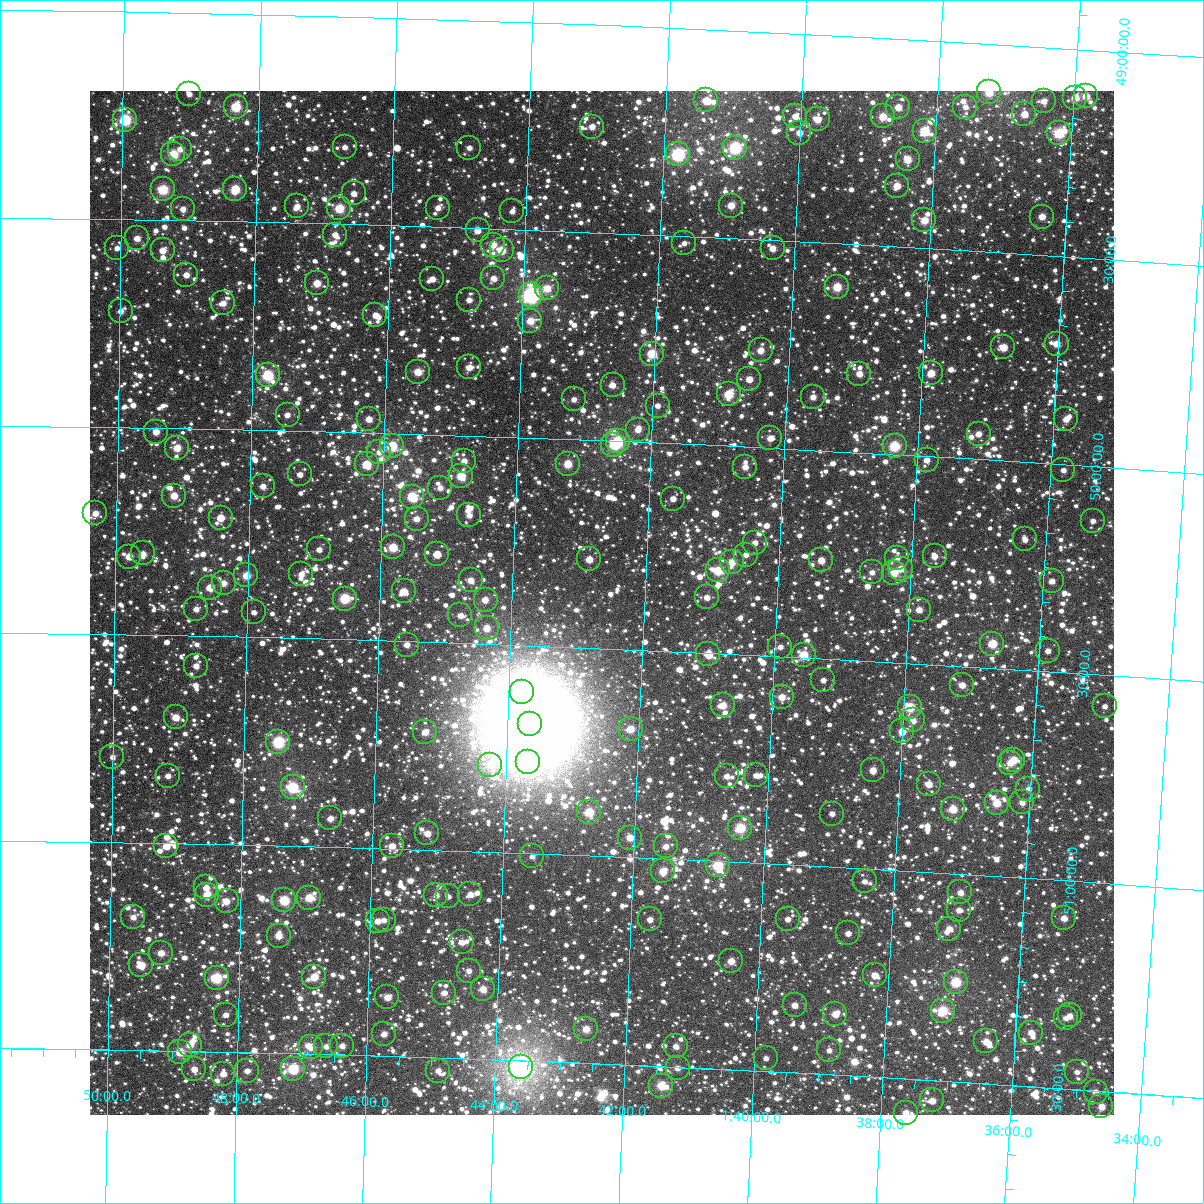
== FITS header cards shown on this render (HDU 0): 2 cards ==
NAXIS1  =                 1024
NAXIS2  =                 1024

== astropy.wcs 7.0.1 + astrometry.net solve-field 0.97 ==
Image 1024 x 1024 px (HDU 0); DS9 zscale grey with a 90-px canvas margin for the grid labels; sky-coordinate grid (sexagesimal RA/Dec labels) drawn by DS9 from the SOLVED WCS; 247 Tycho-2 reference stars matched to detected sources circled (green)
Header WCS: RA---TAN-SIP/DEC--TAN-SIP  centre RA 01:42:39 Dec +50:23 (25.66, +50.39 deg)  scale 8.67 arcsec/px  FOV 148.0' x 148.0'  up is +178 deg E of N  parity flipped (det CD > 0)
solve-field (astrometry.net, Tycho-2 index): VERIFIED the header's WCS against the Tycho-2 star catalogue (verified at 6 index scales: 8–247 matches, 0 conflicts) and refined it, rather than solving blind
Solved WCS: RA---TAN-SIP/DEC--TAN-SIP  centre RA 01:42:39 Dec +50:23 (25.66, +50.39 deg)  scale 8.67 arcsec/px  FOV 148.0' x 148.0'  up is +178 deg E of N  parity flipped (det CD > 0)
The solver's refit moves the header's centre by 0.22 arcsec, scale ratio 1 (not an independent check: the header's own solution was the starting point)
Tycho-2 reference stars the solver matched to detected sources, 247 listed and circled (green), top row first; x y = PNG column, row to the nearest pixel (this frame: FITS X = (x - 90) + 1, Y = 1024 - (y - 91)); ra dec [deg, ICRS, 3 dp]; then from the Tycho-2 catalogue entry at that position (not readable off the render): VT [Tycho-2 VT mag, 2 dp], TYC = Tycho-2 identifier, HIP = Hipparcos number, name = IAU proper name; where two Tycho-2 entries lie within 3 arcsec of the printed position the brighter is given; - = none
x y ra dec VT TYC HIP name
989 92 24.312 +49.117 9.82 3286-1795-1 - -
189 94 27.255 +49.195 11.40 3287-2160-1 - -
1086 96 23.955 +49.112 9.99 3286-1593-1 - -
1075 98 23.995 +49.117 10.14 3286-1567-1 - -
706 100 25.351 +49.171 10.20 3287-2072-1 - -
1044 101 24.109 +49.130 11.06 3286-1968-1 - -
236 107 27.083 +49.223 8.95 3287-510-1 - -
898 107 24.643 +49.165 10.31 3286-1631-1 - -
965 107 24.396 +49.155 11.75 3286-1777-1 - -
1024 114 24.177 +49.164 10.56 3286-1315-1 - -
795 116 25.021 +49.199 10.86 3286-1465-1 - -
883 116 24.698 +49.189 9.75 3286-1335-1 - -
818 119 24.937 +49.204 10.12 3286-2046-1 - -
125 120 27.490 +49.260 8.51 3287-1074-1 - -
592 127 25.767 +49.245 10.59 3287-502-1 - -
925 131 24.540 +49.219 9.09 3286-1645-1 - -
799 133 25.001 +49.238 10.56 3286-1958-1 - -
1059 133 24.046 +49.205 8.94 3286-1431-1 - -
345 147 26.677 +49.314 11.42 3287-638-1 - -
469 148 26.217 +49.307 11.45 3287-2201-1 - -
735 148 25.235 +49.281 8.13 3286-1762-1 7850 -
180 149 27.285 +49.328 11.10 3287-1072-1 - -
173 154 27.311 +49.341 9.19 3287-882-1 - -
678 154 25.444 +49.303 7.95 3287-80-1 7919 -
908 159 24.598 +49.289 9.81 3286-1990-1 - -
897 186 24.632 +49.354 10.24 3286-1644-1 - -
163 189 27.346 +49.426 8.87 3287-1158-1 - -
235 189 27.079 +49.421 9.24 3287-1062-1 - -
354 193 26.640 +49.425 10.91 3287-552-1 - -
297 206 26.847 +49.460 10.61 3287-184-1 - -
731 206 25.241 +49.421 10.27 3286-897-1 - -
339 208 26.691 +49.462 9.13 3287-328-1 - -
438 208 26.326 +49.454 10.81 3287-690-1 - -
183 209 27.270 +49.472 10.85 3287-54-1 - -
512 211 26.050 +49.456 11.22 3287-1304-1 - -
1042 217 24.090 +49.408 10.44 3286-671-1 - -
924 220 24.523 +49.433 9.88 3286-1907-1 - -
478 230 26.176 +49.505 10.44 3287-2090-1 - -
335 235 26.704 +49.526 11.10 3287-270-1 - -
137 238 27.439 +49.545 10.49 3287-2243-1 - -
684 243 25.409 +49.517 11.53 3287-930-1 - -
493 245 26.117 +49.538 10.46 3287-1052-1 - -
117 248 27.512 +49.569 11.29 3287-1952-1 - -
773 248 25.080 +49.519 10.52 3286-1415-1 - -
163 250 27.343 +49.573 11.36 3287-2256-1 - -
502 250 26.085 +49.551 9.72 3287-1944-1 - -
186 275 27.254 +49.631 10.65 3287-756-1 - -
493 278 26.112 +49.619 11.18 3287-144-1 - -
432 279 26.338 +49.626 11.23 3287-244-1 - -
317 283 26.767 +49.644 10.06 3287-872-1 - -
837 287 24.833 +49.605 9.36 3286-1682-1 - -
547 288 25.910 +49.639 10.02 3287-1986-1 - -
531 295 25.971 +49.656 7.42 3287-164-1 8093 -
469 300 26.200 +49.673 11.00 3287-1806-1 - -
223 303 27.114 +49.697 10.61 3287-486-1 - -
121 311 27.496 +49.721 10.82 3287-1022-1 - -
375 315 26.546 +49.717 10.92 3287-734-1 - -
530 321 25.968 +49.718 10.05 3287-338-1 - -
1057 344 24.005 +49.712 10.23 3286-687-1 7452 -
1003 347 24.203 +49.728 10.02 3286-663-1 - -
761 350 25.106 +49.766 10.26 3286-422-1 - -
652 354 25.511 +49.786 9.23 3287-774-1 - -
469 367 26.190 +49.836 10.60 3287-428-1 - -
418 372 26.382 +49.850 9.83 3287-300-1 - -
931 373 24.466 +49.800 9.81 3286-703-1 - -
859 374 24.734 +49.811 10.45 3286-851-1 - -
268 375 26.942 +49.868 8.60 3287-1658-1 8363 -
749 379 25.143 +49.837 10.68 3286-963-1 - -
613 385 25.652 +49.866 11.27 3287-1140-1 - -
729 394 25.215 +49.875 10.02 3286-2300-1 7841 -
813 397 24.902 +49.872 10.76 3286-853-1 - -
574 399 25.796 +49.903 11.35 3287-1851-1 - -
658 406 25.481 +49.911 11.36 3287-1927-1 - -
288 415 26.864 +49.963 11.10 3287-1333-1 - -
369 419 26.560 +49.967 10.64 3287-1843-1 - -
1066 419 23.953 +49.891 10.61 3286-1986-1 - -
638 430 25.552 +49.970 10.84 3287-1269-1 - -
156 432 27.356 +50.010 10.34 3287-1261-1 - -
979 434 24.276 +49.939 10.89 3286-705-1 - -
770 438 25.055 +49.976 10.69 3286-707-1 - -
618 441 25.623 +50.000 8.57 3287-1923-1 7979 -
613 445 25.641 +50.009 9.67 3287-1081-1 - -
392 446 26.470 +50.031 8.94 3287-1807-1 - -
895 446 24.587 +49.980 8.74 3286-1039-1 7634 -
177 448 27.276 +50.048 10.27 3287-1293-1 - -
379 452 26.516 +50.047 11.21 3287-1373-1 - -
927 460 24.465 +50.009 10.86 3286-1169-1 - -
464 461 26.198 +50.062 10.75 3287-771-1 - -
367 464 26.563 +50.077 9.76 3287-1111-1 - -
568 464 25.809 +50.059 9.63 3287-1753-1 8040 -
745 467 25.143 +50.048 10.65 3286-1433-1 - -
1063 470 23.951 +50.014 11.23 3286-721-1 - -
300 474 26.813 +50.105 11.16 3287-761-1 - -
461 476 26.208 +50.098 10.16 3287-1341-1 - -
263 486 26.951 +50.136 10.78 3287-1651-1 - -
440 488 26.284 +50.128 11.15 3287-705-1 - -
174 496 27.285 +50.163 10.11 3287-457-1 - -
412 497 26.390 +50.151 9.07 3287-601-1 - -
673 499 25.408 +50.133 11.10 3287-1257-1 - -
95 513 27.578 +50.209 10.57 3287-1797-1 - -
469 515 26.172 +50.192 11.25 3287-1143-1 - -
221 518 27.107 +50.214 10.20 3287-1725-1 - -
417 519 26.369 +50.204 10.86 3287-385-1 - -
1093 521 23.829 +50.131 11.67 3286-1080-1 - -
1025 539 24.078 +50.186 11.29 3286-712-1 - -
755 543 25.093 +50.230 11.20 3286-1042-1 - -
393 547 26.455 +50.275 9.53 3287-1589-1 - -
319 549 26.733 +50.285 11.19 3287-525-1 - -
143 553 27.398 +50.303 11.12 3287-871-1 - -
437 554 26.288 +50.288 11.14 3287-39-1 - -
746 555 25.126 +50.260 11.48 3286-523-1 - -
935 556 24.415 +50.240 10.95 3286-1026-1 - -
129 557 27.448 +50.312 10.33 3287-619-1 - -
897 558 24.556 +50.248 11.40 3286-322-1 - -
589 559 25.714 +50.287 10.36 3287-395-1 - -
821 560 24.840 +50.264 10.23 3286-926-1 - -
732 562 25.174 +50.278 10.17 3286-960-1 - -
901 569 24.539 +50.274 10.47 3286-874-1 - -
718 570 25.226 +50.300 9.41 3286-1424-1 - -
872 572 24.647 +50.286 11.12 3286-664-1 - -
894 573 24.564 +50.285 9.93 3286-1018-1 - -
301 574 26.798 +50.345 11.00 3287-129-1 - -
246 575 27.005 +50.352 9.89 3287-819-1 - -
471 580 26.158 +50.348 10.58 3287-1127-1 - -
1052 581 23.969 +50.282 10.85 3286-421-1 - -
224 583 27.090 +50.371 10.56 3287-1857-1 - -
210 588 27.141 +50.383 9.81 3287-127-1 - -
404 591 26.410 +50.380 10.09 3287-1119-1 - -
707 597 25.264 +50.367 11.22 3286-22-1 - -
345 599 26.632 +50.401 9.00 3287-1245-1 - -
486 600 26.099 +50.395 10.64 3287-191-1 - -
196 609 27.192 +50.435 11.06 3287-755-1 - -
919 610 24.462 +50.370 10.45 3286-142-1 - -
254 612 26.974 +50.440 11.45 3287-863-1 - -
460 615 26.193 +50.434 11.00 3287-647-1 - -
487 628 26.092 +50.462 10.47 3287-483-1 - -
992 644 24.177 +50.441 9.63 3286-1226-1 - -
407 645 26.391 +50.508 10.90 3287-375-1 - -
780 647 24.979 +50.477 11.39 3286-487-1 - -
1048 651 23.967 +50.451 11.22 3286-40-1 - -
708 654 25.249 +50.504 9.55 3286-292-1 - -
804 655 24.888 +50.494 9.33 3286-1296-1 - -
196 666 27.188 +50.572 11.10 3287-43-1 - -
823 680 24.810 +50.552 11.26 3286-704-1 - -
962 685 24.283 +50.545 10.67 3286-688-1 - -
522 692 25.949 +50.613 7.97 3287-171-1 - -
782 697 24.963 +50.598 10.27 3286-996-1 - -
723 705 25.185 +50.624 10.20 3286-756-1 - -
1105 706 23.738 +50.575 11.60 3286-79-1 - -
910 707 24.476 +50.606 9.21 3286-716-1 - -
176 717 27.261 +50.697 10.33 3291-865-1 - -
913 720 24.462 +50.638 10.77 3290-444-1 - -
530 724 25.915 +50.689 4.01 3291-2118-1 8068 -
631 729 25.531 +50.691 10.24 3291-892-1 - -
902 731 24.499 +50.663 10.84 3290-408-1 - -
425 732 26.312 +50.717 10.61 3291-781-1 - -
278 742 26.869 +50.751 8.42 3291-884-1 8333 -
112 757 27.500 +50.795 11.36 3291-699-1 - -
1013 760 24.070 +50.718 10.02 3290-460-1 - -
528 762 25.915 +50.780 10.67 3291-917-1 - -
1010 763 24.081 +50.727 10.72 3290-182-1 - -
490 765 26.061 +50.791 10.94 3291-848-1 - -
873 770 24.603 +50.761 10.69 3290-290-1 - -
756 775 25.046 +50.789 11.36 3290-42-1 - -
168 776 27.287 +50.838 11.47 3291-613-1 - -
727 776 25.158 +50.795 10.90 3290-124-1 - -
929 784 24.388 +50.788 10.60 3290-462-1 - -
293 787 26.810 +50.860 8.72 3291-448-1 8316 -
1028 789 24.007 +50.786 11.34 3290-388-1 - -
1022 802 24.028 +50.819 10.83 3290-10-1 - -
997 803 24.125 +50.824 9.93 3290-304-1 7495 -
953 809 24.290 +50.845 9.70 3290-254-1 - -
589 812 25.676 +50.896 9.37 3291-359-1 7995 -
832 814 24.749 +50.872 10.97 3290-716-1 - -
330 818 26.663 +50.932 10.86 3291-1076-1 - -
740 828 25.096 +50.918 8.98 3290-501-1 7801 -
427 833 26.291 +50.961 10.56 3291-317-1 - -
630 838 25.517 +50.953 10.29 3291-57-1 - -
166 846 27.289 +51.007 10.23 3291-546-1 - -
392 846 26.425 +50.994 10.88 3291-444-1 - -
666 846 25.378 +50.970 10.81 3291-252-1 - -
532 856 25.887 +51.007 11.67 3291-593-1 - -
718 865 25.175 +51.010 8.84 3290-609-1 7826 -
663 871 25.384 +51.031 10.62 3291-742-1 - -
865 881 24.611 +51.031 11.66 3290-543-1 - -
206 887 27.133 +51.105 10.94 3291-870-1 - -
960 892 24.242 +51.044 10.71 3290-532-1 - -
470 894 26.119 +51.105 10.46 3291-702-1 - -
207 895 27.130 +51.123 9.97 3291-66-1 - -
436 895 26.249 +51.109 11.70 3291-465-1 - -
448 896 26.204 +51.111 11.58 3291-93-1 - -
309 898 26.737 +51.124 10.23 3291-394-1 8295 -
284 900 26.832 +51.132 9.00 3291-599-1 8324 -
227 901 27.053 +51.137 10.28 3291-341-1 - -
959 910 24.244 +51.087 11.04 3290-43-1 - -
133 917 27.410 +51.180 10.76 3291-249-1 - -
1064 918 23.840 +51.091 10.57 3290-111-1 - -
650 919 25.427 +51.148 11.04 3291-557-1 - -
788 919 24.898 +51.131 11.19 3290-199-1 - -
384 920 26.448 +51.173 11.19 3291-261-1 - -
378 921 26.471 +51.175 11.35 3291-795-1 - -
949 929 24.276 +51.133 10.53 3290-247-1 - -
848 933 24.664 +51.158 10.93 3290-605-1 - -
279 936 26.850 +51.217 10.63 3291-627-1 - -
462 942 26.145 +51.221 11.29 3291-999-1 - -
161 953 27.301 +51.265 10.70 3291-302-1 - -
731 961 25.107 +51.240 10.20 3290-287-1 - -
141 965 27.376 +51.295 10.01 3291-426-1 - -
469 971 26.115 +51.288 11.00 3291-64-1 - -
875 975 24.553 +51.255 10.58 3290-718-1 - -
314 977 26.709 +51.314 9.74 3291-384-1 - -
217 978 27.085 +51.322 8.87 3291-102-1 - -
956 982 24.240 +51.261 8.89 3290-552-1 7529 -
483 989 26.058 +51.331 10.55 3291-544-1 - -
444 993 26.208 +51.343 10.91 3291-312-1 - -
387 997 26.425 +51.358 10.50 3291-163-1 - -
795 1005 24.854 +51.337 10.79 3290-762-1 - -
943 1011 24.283 +51.331 9.02 3290-509-1 7538 -
835 1014 24.695 +51.354 10.15 3290-137-1 - -
226 1015 27.047 +51.410 11.02 3291-1147-1 - -
1070 1015 23.794 +51.323 11.34 3290-702-1 - -
1066 1018 23.807 +51.331 11.41 3290-121-1 - -
586 1029 25.655 +51.418 10.26 3291-604-1 - -
1031 1033 23.937 +51.371 10.56 3290-397-1 - -
384 1034 26.434 +51.447 10.79 3291-1087-1 - -
986 1041 24.110 +51.398 10.82 3290-745-1 - -
190 1045 27.183 +51.485 10.17 3291-1751-1 - -
326 1046 26.656 +51.481 11.07 3291-1745-1 - -
342 1046 26.594 +51.479 10.77 3291-1597-1 - -
676 1046 25.305 +51.451 10.98 3290-511-1 - -
311 1047 26.714 +51.483 10.69 3291-1575-1 - -
829 1050 24.712 +51.442 11.32 3290-49-1 - -
180 1052 27.221 +51.503 9.47 3291-1679-1 - -
766 1058 24.955 +51.469 11.39 3290-1675-1 - -
521 1067 25.901 +51.516 6.85 3291-1611-1 8063 -
678 1068 25.295 +51.502 10.99 3290-1678-1 - -
194 1069 27.164 +51.543 10.78 3291-1653-1 - -
293 1069 26.782 +51.537 8.66 3291-1695-1 - -
247 1071 26.959 +51.544 11.00 3291-1603-1 - -
438 1071 26.221 +51.531 11.26 3291-1321-1 - -
1077 1072 23.752 +51.458 11.15 3290-1558-1 - -
223 1074 27.053 +51.553 11.19 3291-1613-1 - -
661 1086 25.354 +51.546 9.52 3291-1209-1 - -
1096 1092 23.674 +51.503 10.93 3290-1593-1 - -
932 1100 24.304 +51.549 10.75 3290-1666-1 - -
1101 1106 23.648 +51.537 10.29 3290-1608-1 - -
906 1113 24.403 +51.582 10.50 3290-960-1 - -